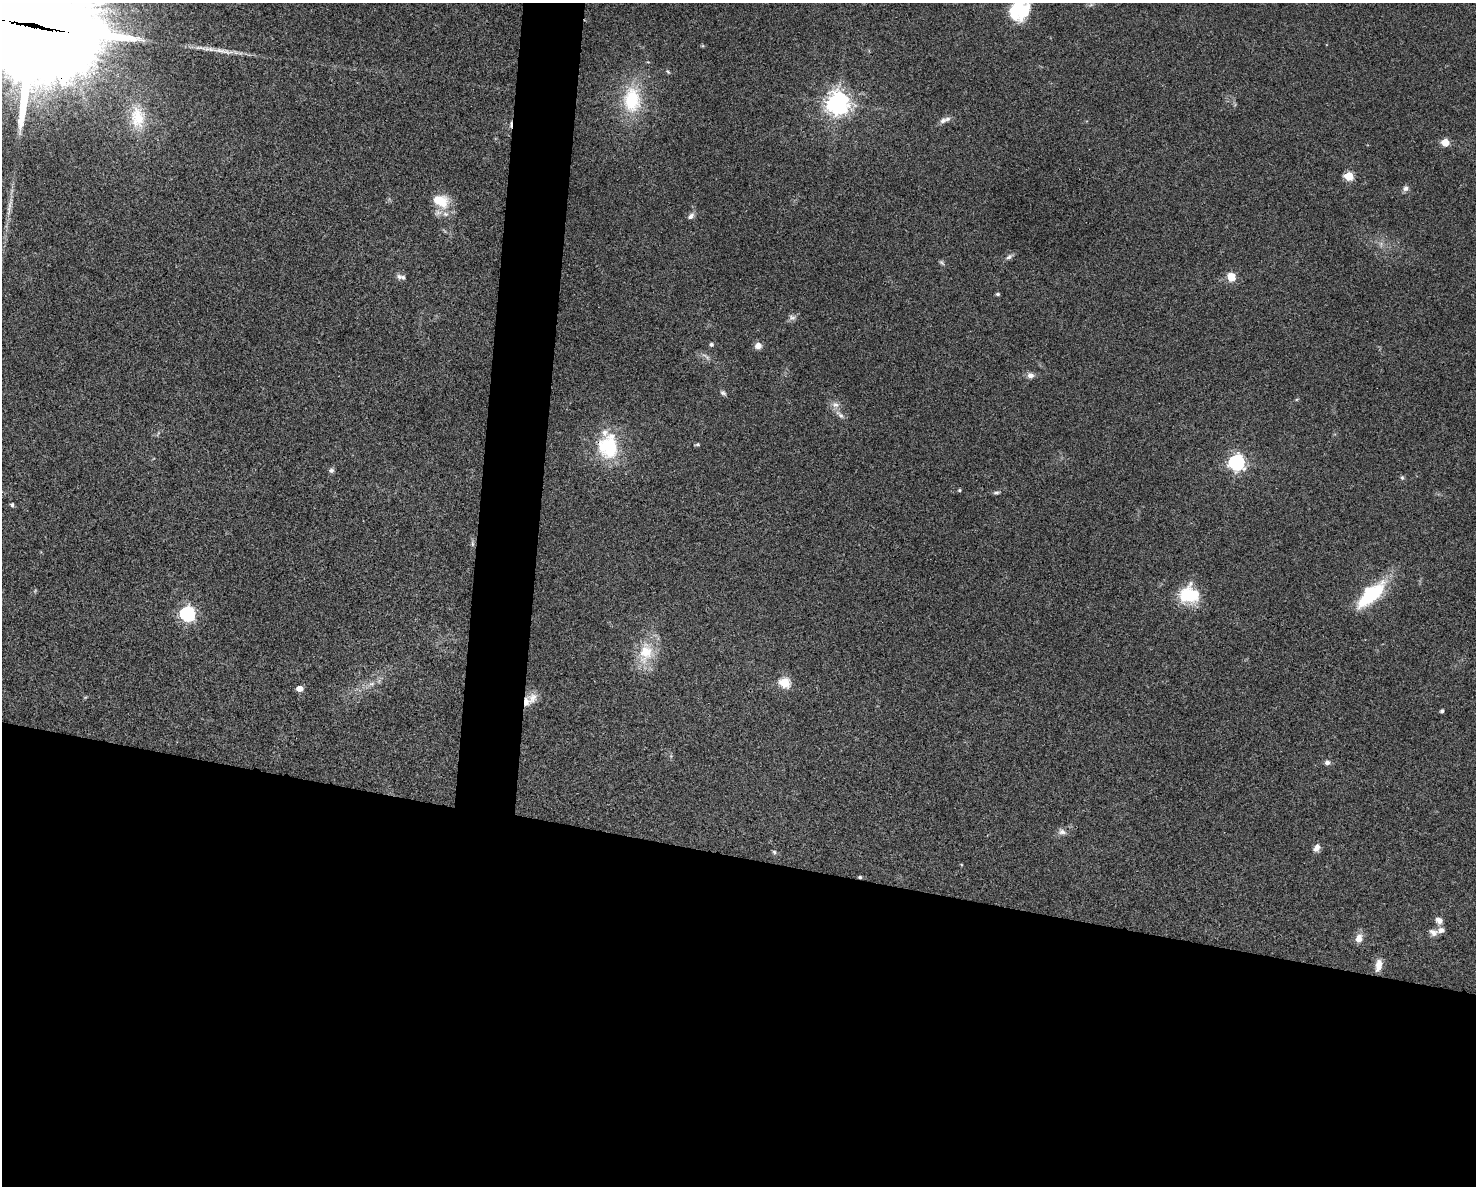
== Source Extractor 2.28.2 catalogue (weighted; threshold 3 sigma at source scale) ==
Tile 11 of 3 x 4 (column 2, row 4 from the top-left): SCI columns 1701-3174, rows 2-1185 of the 4759 x 4740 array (HDU 1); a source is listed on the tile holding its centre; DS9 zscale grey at full resolution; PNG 1478 x 1188 px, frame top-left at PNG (2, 3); no overlay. Shown black and unused: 31% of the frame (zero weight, under 3 of 4 exposures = <1% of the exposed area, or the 3 px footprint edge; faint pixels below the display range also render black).
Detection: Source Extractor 2.28.2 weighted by HDU 2 'WHT'; one run over the whole footprint, this tile lists its part. Background 0.0622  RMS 0.0051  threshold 0.023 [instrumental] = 3 sigma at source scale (4.5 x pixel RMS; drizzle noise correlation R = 1.50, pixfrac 1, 0.05/0.05 arcsec/px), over >= 5 px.
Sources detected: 61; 2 inside a brighter object's white glare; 1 cosmic-ray / hot-pixel residue — not listed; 5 inside a brighter listed object's ellipse — not listed separately; the other 53 listed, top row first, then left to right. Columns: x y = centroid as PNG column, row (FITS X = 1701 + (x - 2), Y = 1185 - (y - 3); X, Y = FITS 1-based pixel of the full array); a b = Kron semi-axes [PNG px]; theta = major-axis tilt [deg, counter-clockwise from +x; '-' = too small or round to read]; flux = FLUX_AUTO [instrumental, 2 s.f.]
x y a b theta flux
1017 8 31 18 71 18
35 26 50 35 -13 14000
220 51 19 6 -11 4.3
668 71 7 4 -45 0.7
632 100 37 24 90 28
837 103 7 7 - 470
137 117 31 20 -87 18
943 121 9 7 19 1.9
1445 142 5 5 - 14
1349 176 5 5 - 27
1405 188 8 6 57 1.7
440 201 24 16 -21 12
9 209 21 4 87 3.5
691 216 10 6 47 1.9
1009 257 9 6 36 1.5
942 263 9 4 -45 0.92
399 277 8 7 - 1.8
1231 277 9 8 - 6.9
998 294 4 3 - 0.89
792 317 10 7 -20 1.7
711 344 4 4 - 1.1
758 346 8 7 - 3.2
1031 375 9 7 -2 2.3
723 393 8 6 -28 1.2
835 405 10 8 -29 2.6
840 415 17 5 -43 2.6
697 444 7 4 10 0.67
608 446 28 22 89 33
1236 462 6 6 - 170
331 470 7 6 - 1.3
1402 478 6 5 - 0.81
959 490 4 4 - 0.58
996 493 7 5 10 1
12 505 5 4 - 1
472 544 8 4 -82 0.99
1372 594 36 19 42 28
1189 595 22 19 -3 21
187 614 6 6 - 130
646 653 30 19 73 17
784 683 5 5 - 39
372 684 8 5 7 1.7
299 688 5 4 - 5.9
533 698 17 11 58 4.5
1442 711 4 3 - 1.1
1327 763 7 5 12 1.7
1062 832 11 7 -11 2.3
1317 848 10 7 63 2.5
774 852 6 5 - 0.8
860 877 4 4 - 0.8
1439 920 10 8 -44 2.7
1441 930 11 7 17 2.4
1359 938 10 7 75 4.2
1379 965 16 8 79 4.6
Overlapping masked pixels (flux is a lower limit): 3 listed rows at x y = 35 26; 608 446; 860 877
Isophote crosses this tile's border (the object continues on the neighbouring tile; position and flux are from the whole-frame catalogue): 2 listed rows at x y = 1017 8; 35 26